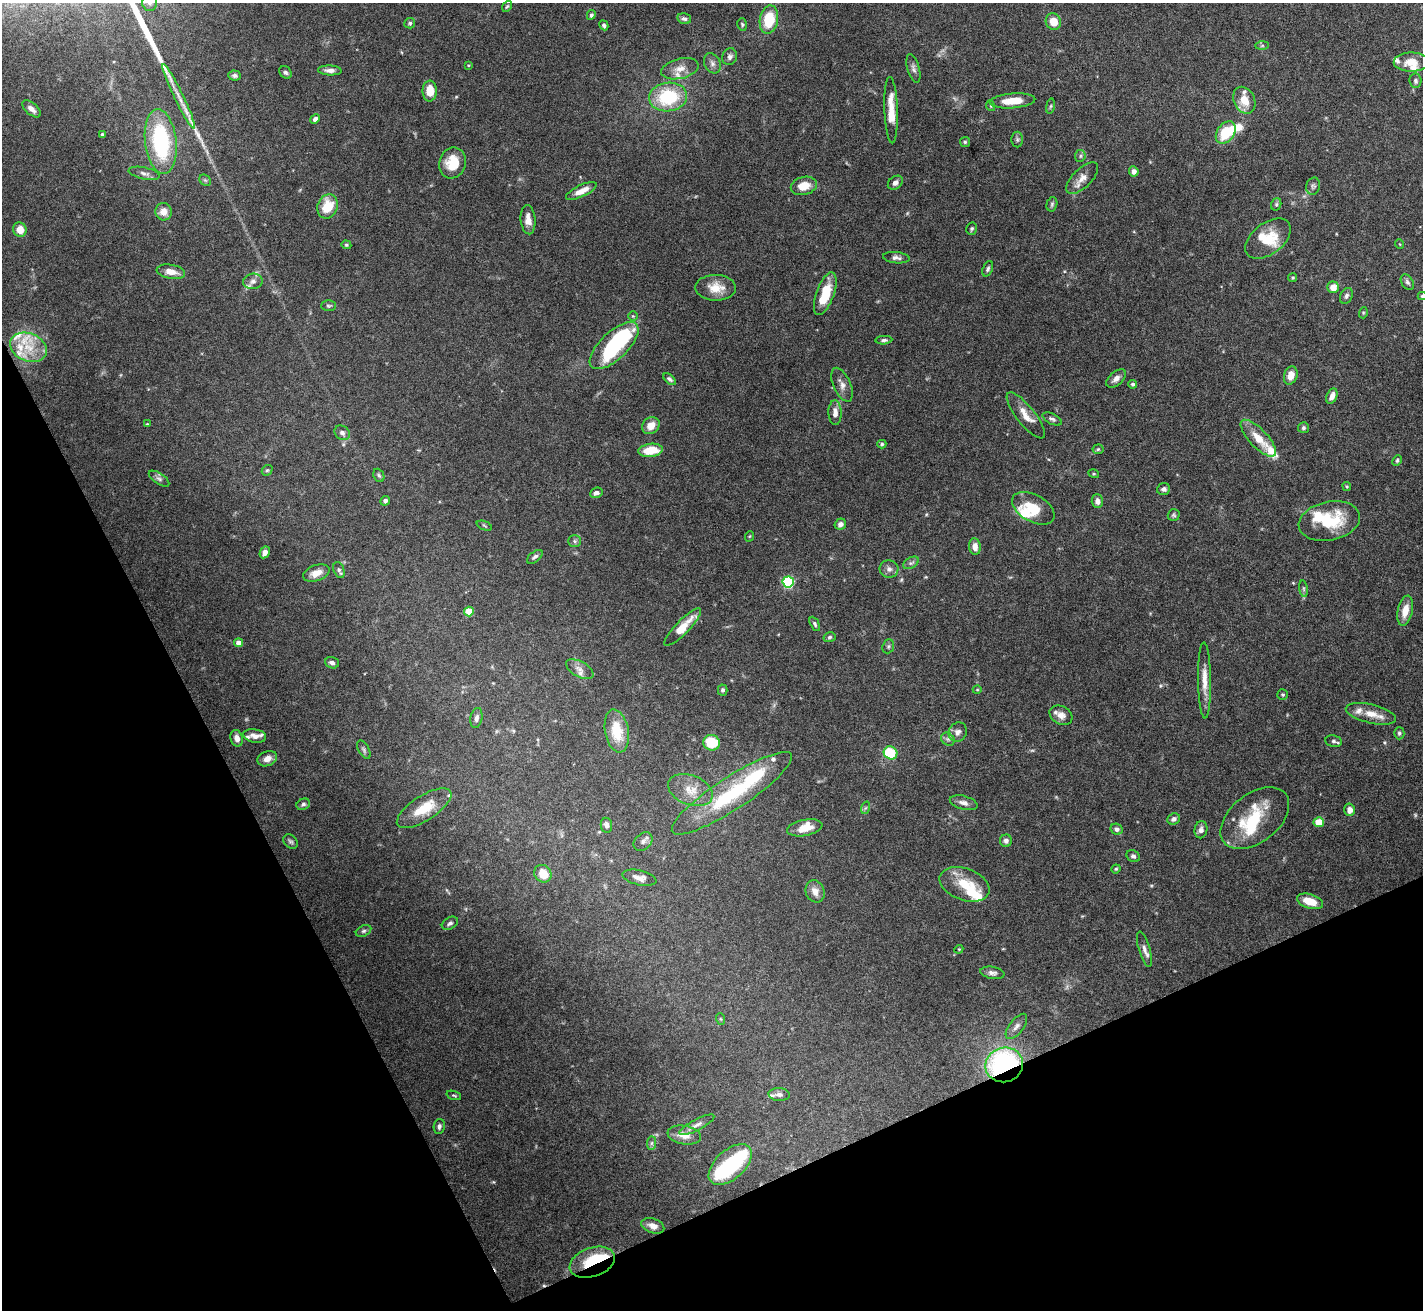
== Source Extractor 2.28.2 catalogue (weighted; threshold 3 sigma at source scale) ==
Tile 14 of 4 x 4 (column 2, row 4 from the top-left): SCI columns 1422-2842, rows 152-1459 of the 5683 x 5672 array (HDU 1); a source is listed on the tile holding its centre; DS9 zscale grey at full resolution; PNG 1425 x 1312 px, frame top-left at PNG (2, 3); each listed source drawn as its Kron ellipse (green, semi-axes under 4 px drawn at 4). Shown black and unused: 24% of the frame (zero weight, under 5 of 10 exposures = <1% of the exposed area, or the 3 px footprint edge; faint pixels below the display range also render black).
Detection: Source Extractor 2.28.2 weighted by HDU 2 'WHT'; one run over the whole footprint, this tile lists its part. Background 0.105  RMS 0.0028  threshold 0.0116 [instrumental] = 3 sigma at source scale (4.09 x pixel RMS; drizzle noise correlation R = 1.36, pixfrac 0.8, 0.05/0.05 arcsec/px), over >= 5 px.
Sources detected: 213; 1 too faint to see at this stretch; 10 inside a brighter object's white glare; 1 cosmic-ray / hot-pixel residue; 1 long thin detection or spike segment (spike, bleed or trail) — neither listed nor drawn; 17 inside a brighter listed object's ellipse — not listed separately; the other 183 listed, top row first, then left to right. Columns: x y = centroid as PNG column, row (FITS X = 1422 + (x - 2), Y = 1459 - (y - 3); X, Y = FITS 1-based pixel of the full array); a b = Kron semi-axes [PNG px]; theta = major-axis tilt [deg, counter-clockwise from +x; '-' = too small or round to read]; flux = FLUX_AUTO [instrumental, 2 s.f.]
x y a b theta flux
150 3 8 7 - 1.1
507 6 6 4 52 0.36
591 15 5 4 - 0.59
684 19 7 5 -13 0.7
769 20 14 9 80 9
1053 22 8 7 - 4.1
410 23 5 5 - 0.45
742 24 6 4 -74 0.41
604 25 5 4 - 0.64
1262 45 7 4 1 0.4
730 57 8 7 - 1
1411 62 17 9 0 3.9
712 63 10 7 -64 1.2
468 65 4 3 - 0.2
913 68 14 6 -74 1
680 69 19 10 14 2.9
330 70 12 5 -3 1.3
285 72 7 5 -43 0.59
234 76 6 5 - 0.69
1415 81 7 6 - 0.69
430 91 10 7 -89 4.4
179 97 36 4 -64 3.6
668 97 19 14 7 16
1244 100 14 10 -65 4.1
1013 101 23 7 5 5
991 106 5 3 - 0.24
1050 106 8 4 81 0.43
32 109 11 5 -40 1.4
891 110 33 6 -88 5.3
315 119 5 4 - 0.98
1226 132 12 8 55 11
102 134 4 3 - 0.34
1017 140 8 6 -90 0.55
161 142 32 15 -83 28
965 142 5 5 - 0.4
1080 156 6 5 - 0.52
452 163 16 13 71 6.3
1134 171 5 5 - 1.1
144 173 16 6 -12 1.2
1082 178 20 9 45 2.6
205 180 6 5 - 0.47
895 183 8 6 38 1
804 186 13 9 13 3.9
1313 186 8 7 - 0.71
581 191 17 5 25 2.8
1052 204 7 5 75 0.49
1276 204 6 5 - 0.47
328 206 12 10 70 6.7
164 212 9 8 - 2.3
528 220 15 7 -85 2.3
972 229 6 5 - 0.47
20 230 7 6 - 2.8
1268 239 26 15 37 7.1
1399 244 5 3 - 0.22
346 245 5 4 - 0.34
896 258 13 5 -5 0.98
988 269 8 5 69 0.69
171 272 14 7 -11 2.6
1293 278 4 4 - 0.32
253 281 10 7 11 1.2
1407 282 8 5 -56 0.72
1333 287 6 6 - 2.5
716 288 20 13 -1 4.6
825 294 22 9 70 7.1
1346 296 8 6 65 0.76
1422 296 4 4 - 0.39
328 306 7 5 -1 0.48
1363 313 5 3 - 0.27
633 316 5 5 - 0.32
884 340 8 4 4 0.59
614 346 31 13 43 27
28 347 19 14 -22 6.5
1291 375 9 6 73 2.9
670 379 7 4 -39 0.58
1116 379 12 6 40 1.3
1132 384 4 4 - 0.45
842 385 18 8 -66 1.9
1332 396 8 5 68 1.7
835 413 12 6 -89 1.8
1026 415 28 9 -51 3.3
1052 419 10 5 -27 0.71
147 424 4 4 - 0.22
651 426 9 8 - 2.6
1303 428 5 5 - 0.54
342 433 8 6 -41 1.1
1258 438 24 9 -47 5.5
882 444 4 4 - 0.43
1098 449 5 5 - 0.38
651 450 12 6 7 5.8
1397 460 6 4 64 0.4
267 470 6 4 41 0.37
1094 474 5 3 - 0.27
379 475 7 5 -67 0.51
159 479 12 5 -34 0.85
1347 486 4 3 - 0.35
1164 489 6 5 - 0.79
596 493 6 5 - 0.94
385 501 5 4 - 0.98
1097 501 7 5 -89 1.3
1033 508 23 13 -29 7.2
1174 515 6 5 - 0.47
1329 521 31 19 12 13
840 524 6 5 - 1.2
484 526 8 2 -22 0.28
750 536 5 3 - 0.24
575 541 6 6 - 0.6
975 547 8 6 -82 2
265 552 6 4 62 1.3
535 557 9 5 38 0.69
911 563 8 5 30 0.67
889 569 9 8 - 1.2
339 570 8 5 -70 0.66
316 573 14 7 20 2.7
788 582 5 5 - 31
1303 589 8 4 -81 0.46
469 611 5 5 - 6.8
1405 611 15 7 77 3.6
815 624 8 4 -62 0.51
683 627 25 7 46 5.3
830 637 6 4 16 0.46
238 643 4 4 - 1.8
888 646 7 5 69 0.57
332 663 7 5 -18 0.97
580 669 15 7 -29 1.8
1204 680 38 6 -89 3.9
723 690 5 5 - 0.52
977 690 4 3 - 0.21
1283 695 5 5 - 0.4
1371 714 26 9 -13 4
1061 715 12 9 -28 1.9
476 718 10 6 79 1
617 731 22 11 -80 7.8
958 732 10 9 - 1.4
1399 733 6 5 - 0.51
255 736 11 6 -10 1.9
237 738 8 6 -75 1.6
948 739 7 6 - 0.72
1333 741 8 5 -10 0.67
712 743 8 7 - 9.4
364 750 10 5 -59 0.64
890 753 7 6 - 11
267 759 10 7 22 2
690 790 23 14 -22 4.6
732 793 71 16 33 25
964 803 14 6 -15 1.5
303 804 7 5 26 0.64
424 808 31 12 32 7.1
865 808 6 4 71 0.43
1349 810 6 5 - 1.4
1255 818 39 24 38 15
1174 819 6 5 - 0.86
1319 822 5 5 - 4.5
606 825 7 5 -82 0.92
805 828 18 8 11 3.9
1116 829 6 5 - 0.95
1201 830 8 6 79 1.1
291 841 8 6 -43 0.63
1006 841 6 6 - 1
643 842 11 8 44 1.1
1133 856 7 5 -30 0.71
1116 869 5 4 - 0.32
543 874 9 8 - 3.7
639 878 17 7 -13 1.7
964 884 26 16 -21 7.6
815 891 11 9 -66 2
1310 901 13 7 -17 4.6
450 923 9 5 31 0.78
364 931 8 5 27 0.62
959 949 4 3 - 0.25
1144 949 18 5 -74 1.4
992 973 12 6 -10 1
721 1019 6 4 -70 0.31
1016 1026 15 7 52 1.4
1004 1065 19 17 17 50
779 1094 10 6 -5 1
454 1095 7 3 -18 0.36
697 1125 19 5 28 1.4
439 1126 7 5 81 0.82
684 1135 17 9 -9 3
652 1143 7 4 89 0.59
730 1165 26 14 42 18
653 1226 12 7 -20 1.9
592 1262 23 14 18 11
Overlapping masked pixels (flux is a lower limit): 2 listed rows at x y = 1004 1065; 592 1262
Isophote crosses this tile's border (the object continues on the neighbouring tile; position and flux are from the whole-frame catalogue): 2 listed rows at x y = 150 3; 1422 296